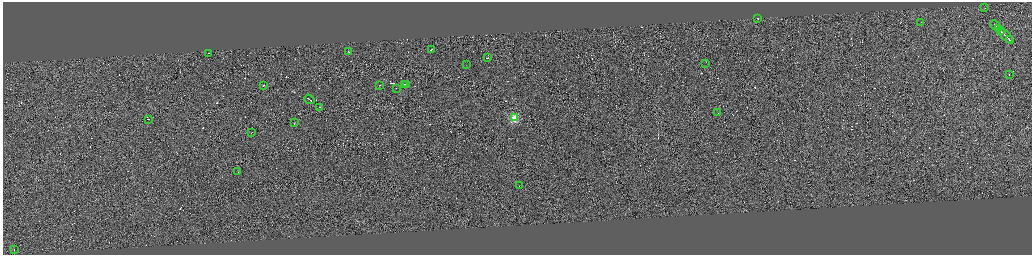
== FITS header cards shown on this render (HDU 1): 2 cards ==
NAXIS1  =                 4117
NAXIS2  =                 1012

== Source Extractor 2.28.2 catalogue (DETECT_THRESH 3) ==
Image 4117 x 1012 px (HDU 1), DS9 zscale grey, zoomed out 1/4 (1 PNG px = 4 x 4 image px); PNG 1034 x 257 px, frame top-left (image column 4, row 1010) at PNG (3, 2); each listed source drawn as its Kron ellipse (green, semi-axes under 4 px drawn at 4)
Background 0.116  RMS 2.9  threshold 8.66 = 3 sigma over >= 5 px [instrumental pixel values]
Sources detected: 478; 448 cannot appear on this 1/4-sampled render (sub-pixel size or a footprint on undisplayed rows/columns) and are neither listed nor drawn; the other 30 listed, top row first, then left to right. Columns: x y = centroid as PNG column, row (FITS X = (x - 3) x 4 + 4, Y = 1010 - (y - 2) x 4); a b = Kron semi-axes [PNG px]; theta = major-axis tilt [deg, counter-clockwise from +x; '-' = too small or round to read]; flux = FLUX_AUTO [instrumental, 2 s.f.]
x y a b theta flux
984 8 2 1 - 10000
758 19 3 1 - 14000
920 22 2 1 - 3500
995 25 6 1 -43 27000
998 28 2 1 - 15000
1000 30 2 1 - 16000
1005 35 10 1 -45 56000
1009 39 2 1 - 7100
431 49 3 1 - 11000
348 51 2 1 - 4700
208 53 2 1 - 11000
488 58 2 1 - 4900
705 63 2 1 - 5100
466 65 2 1 - 380
1009 74 2 1 - 7200
404 84 3 1 - 14000
406 84 2 1 - 9400
263 85 2 1 - 6900
380 85 2 1 - 7500
396 88 2 1 - 7100
309 99 5 1 - 21000
320 107 2 1 - 8900
717 112 2 1 - 5900
514 118 2 2 - 99000
148 119 2 1 - 7700
294 123 2 1 - 12000
251 132 2 1 - 5900
238 172 2 1 - 18000
519 185 2 1 - 4100
14 249 2 1 - 4600
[448 sub-pixel or undisplayed-footprint detections neither listed nor drawn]